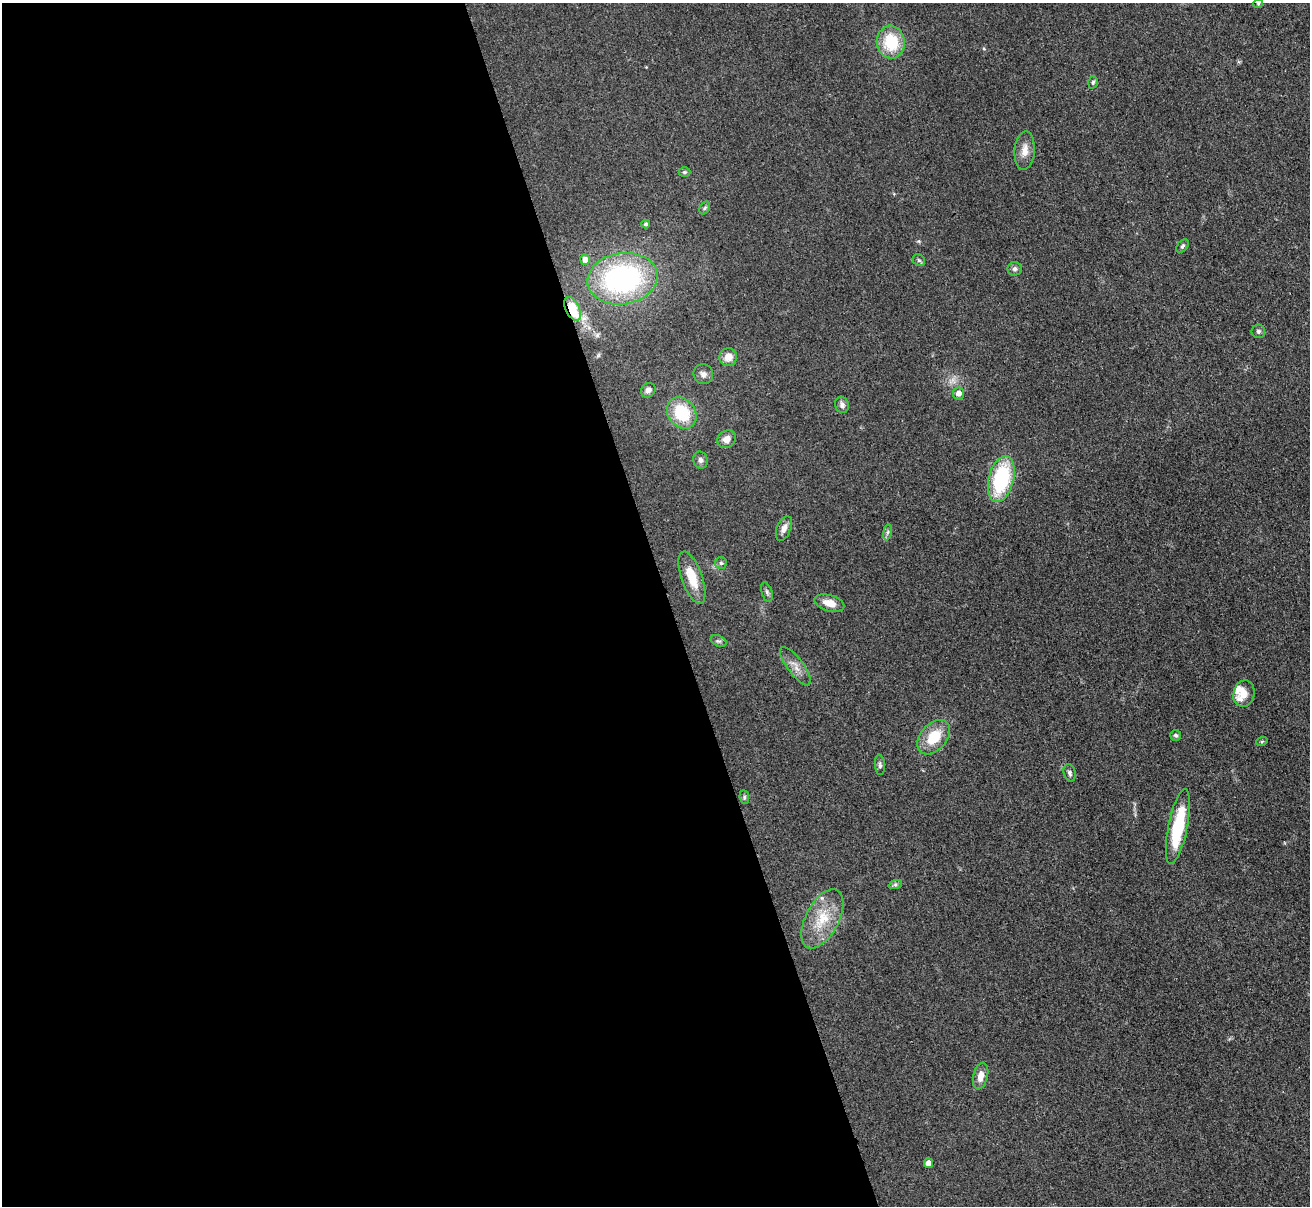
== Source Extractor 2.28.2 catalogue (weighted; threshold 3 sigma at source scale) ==
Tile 9 of 4 x 4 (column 1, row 3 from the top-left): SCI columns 15-1322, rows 1482-2685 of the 5263 x 5247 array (HDU 1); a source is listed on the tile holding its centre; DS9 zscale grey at full resolution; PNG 1312 x 1208 px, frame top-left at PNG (2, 3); each listed source drawn as its Kron ellipse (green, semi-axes under 4 px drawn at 4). Shown black and unused: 51% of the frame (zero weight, under 3 of 4 exposures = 2% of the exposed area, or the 3 px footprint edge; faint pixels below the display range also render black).
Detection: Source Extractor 2.28.2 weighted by HDU 2 'WHT'; one run over the whole footprint, this tile lists its part. Background 0.0543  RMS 0.0056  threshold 0.0253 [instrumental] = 3 sigma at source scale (4.5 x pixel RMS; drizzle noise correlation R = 1.50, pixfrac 1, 0.05/0.05 arcsec/px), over >= 5 px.
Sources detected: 45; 2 inside a brighter listed object's ellipse — not listed separately; the other 43 listed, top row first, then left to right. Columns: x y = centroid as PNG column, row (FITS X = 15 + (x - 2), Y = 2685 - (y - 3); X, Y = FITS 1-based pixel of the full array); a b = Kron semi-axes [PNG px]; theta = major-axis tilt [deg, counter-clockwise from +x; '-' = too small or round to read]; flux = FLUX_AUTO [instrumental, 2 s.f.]
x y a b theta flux
1258 4 4 4 - 0.55
891 42 16 14 -83 22
1093 82 6 4 73 0.99
1025 150 19 10 86 5.7
684 172 6 5 - 0.87
705 208 7 5 58 1
646 224 4 4 - 0.96
1182 246 8 5 51 1.2
585 260 5 5 - 3.6
919 260 7 5 -44 1
1015 269 7 7 - 1.7
622 279 35 25 9 100
572 309 13 7 -64 15
1258 331 7 6 - 1.3
728 357 9 8 - 5.3
703 374 10 9 - 2.7
648 390 8 7 - 2.4
959 393 6 5 - 3.8
842 405 8 6 -72 2.1
682 413 17 13 -52 24
727 439 9 8 - 4.3
700 460 8 7 - 2
1001 479 24 12 75 46
784 528 13 7 68 3.5
887 532 8 4 81 1.1
721 563 6 6 - 1
692 578 27 10 -70 14
767 592 10 5 -72 1.4
829 603 15 8 -17 6.5
718 641 8 5 -25 1.2
795 666 23 8 -53 5
1244 694 13 10 76 5.1
1176 735 5 5 - 1.1
934 737 20 13 49 14
1262 741 6 3 19 0.56
880 765 10 5 -84 1.4
1070 773 9 6 -76 1.6
744 797 7 4 -83 1
1178 826 38 9 79 32
895 885 7 4 19 1
822 919 32 16 62 18
981 1076 13 7 76 4.6
928 1163 5 4 - 3.5
Overlapping masked pixels (flux is a lower limit): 1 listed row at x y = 572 309